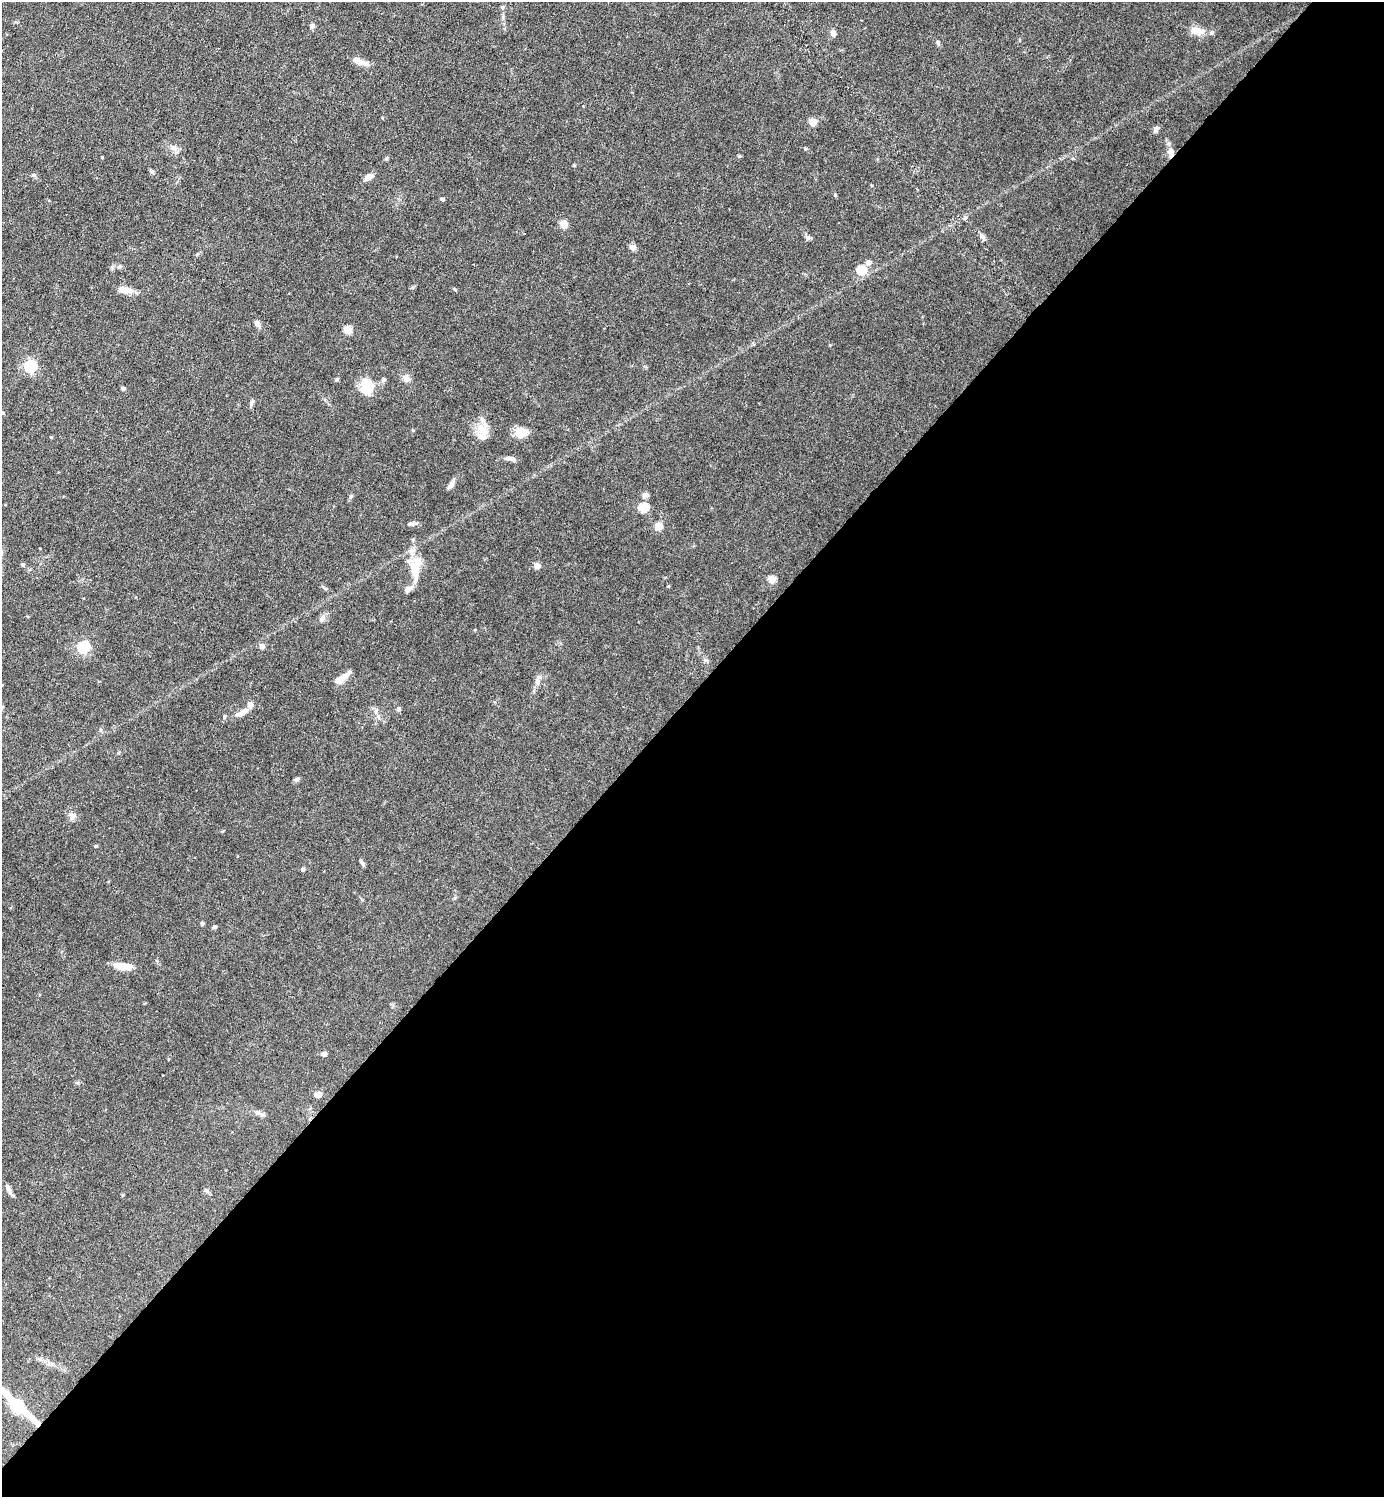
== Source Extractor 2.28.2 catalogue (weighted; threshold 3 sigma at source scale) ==
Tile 12 of 4 x 4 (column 4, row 3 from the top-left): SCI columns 4443-5824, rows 1495-2989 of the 5979 x 5978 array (HDU 1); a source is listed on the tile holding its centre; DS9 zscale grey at full resolution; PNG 1386 x 1499 px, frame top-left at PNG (2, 2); no overlay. Shown black and unused: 54% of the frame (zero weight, under 3 of 6 exposures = <1% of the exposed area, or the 3 px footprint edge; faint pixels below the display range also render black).
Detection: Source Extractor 2.28.2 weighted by HDU 2 'WHT'; one run over the whole footprint, this tile lists its part. Background 0.0628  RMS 0.0046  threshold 0.0189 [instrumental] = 3 sigma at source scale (4.09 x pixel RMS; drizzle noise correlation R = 1.36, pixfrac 0.8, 0.05/0.05 arcsec/px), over >= 5 px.
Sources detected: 78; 5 inside a brighter listed object's ellipse — not listed separately; the other 73 listed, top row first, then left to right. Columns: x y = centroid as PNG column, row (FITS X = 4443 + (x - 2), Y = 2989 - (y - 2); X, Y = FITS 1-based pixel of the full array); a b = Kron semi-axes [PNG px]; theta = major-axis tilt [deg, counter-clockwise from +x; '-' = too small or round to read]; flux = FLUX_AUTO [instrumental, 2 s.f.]
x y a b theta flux
502 7 5 5 - 0.69
312 26 6 5 - 1.4
1196 31 18 9 -14 4.5
833 33 7 5 -69 2
938 42 6 5 - 0.74
365 63 12 7 -26 2.4
813 122 5 4 - 8
1156 129 8 6 57 1.4
174 148 10 8 -30 2
1171 153 13 7 -90 3
739 156 5 4 - 0.52
102 157 3 2 - 0.36
386 159 5 4 - 0.58
152 172 6 5 - 0.75
368 177 9 6 35 2.9
835 195 5 4 - 0.45
442 199 6 4 -9 0.74
564 224 8 8 - 3.7
807 237 7 4 -18 0.89
982 237 12 4 -45 1.3
633 247 8 6 -28 2
868 262 6 5 - 2.4
119 267 6 5 - 0.83
861 270 5 5 - 23
126 290 20 7 -10 3.8
257 324 7 6 - 2
348 330 5 5 - 14
30 366 6 6 - 62
406 378 11 8 -64 2.3
336 379 6 4 40 0.61
384 380 7 5 22 0.82
367 386 18 14 89 11
123 388 5 5 - 0.8
251 403 10 4 66 1
2 412 5 4 - 0.56
483 430 20 14 -81 6.8
521 432 13 11 26 6.9
51 437 4 4 - 0.4
511 459 14 5 -19 1.9
451 485 13 5 54 1.8
645 495 5 5 - 3.6
643 507 5 5 - 24
411 524 13 4 0 1.2
658 526 5 4 - 10
23 565 5 4 - 0.74
537 566 5 4 - 4.8
414 570 32 13 -77 9.8
772 579 5 5 - 10
322 618 11 7 59 1.8
262 646 4 4 - 3.1
83 647 6 5 - 61
341 679 18 6 34 4.7
537 681 10 6 83 1.8
2 685 3 2 - 0.39
398 709 7 5 16 0.77
242 713 20 7 28 3.3
224 717 6 4 60 0.76
100 730 6 4 -89 0.62
297 780 8 6 44 0.93
72 816 11 8 57 2
95 846 4 4 - 0.48
362 863 13 2 -60 0.65
302 869 5 5 - 0.88
202 923 5 4 - 0.75
214 927 5 4 - 0.79
122 966 16 6 -9 9.3
324 1054 6 5 - 1.3
77 1083 6 4 19 0.57
318 1095 9 6 10 2.2
258 1113 9 7 -47 1.6
8 1189 16 5 -64 2.1
206 1190 6 4 -43 0.76
123 1195 4 4 - 0.49
Overlapping masked pixels (flux is a lower limit): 1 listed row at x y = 1171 153
Isophote crosses this tile's border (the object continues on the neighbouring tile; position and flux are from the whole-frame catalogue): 2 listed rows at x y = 2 412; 2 685
Unlisted compact peaks at least as high as the median listed source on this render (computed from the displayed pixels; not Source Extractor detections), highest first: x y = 706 660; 33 175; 965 218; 351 496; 574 165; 830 345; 668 586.